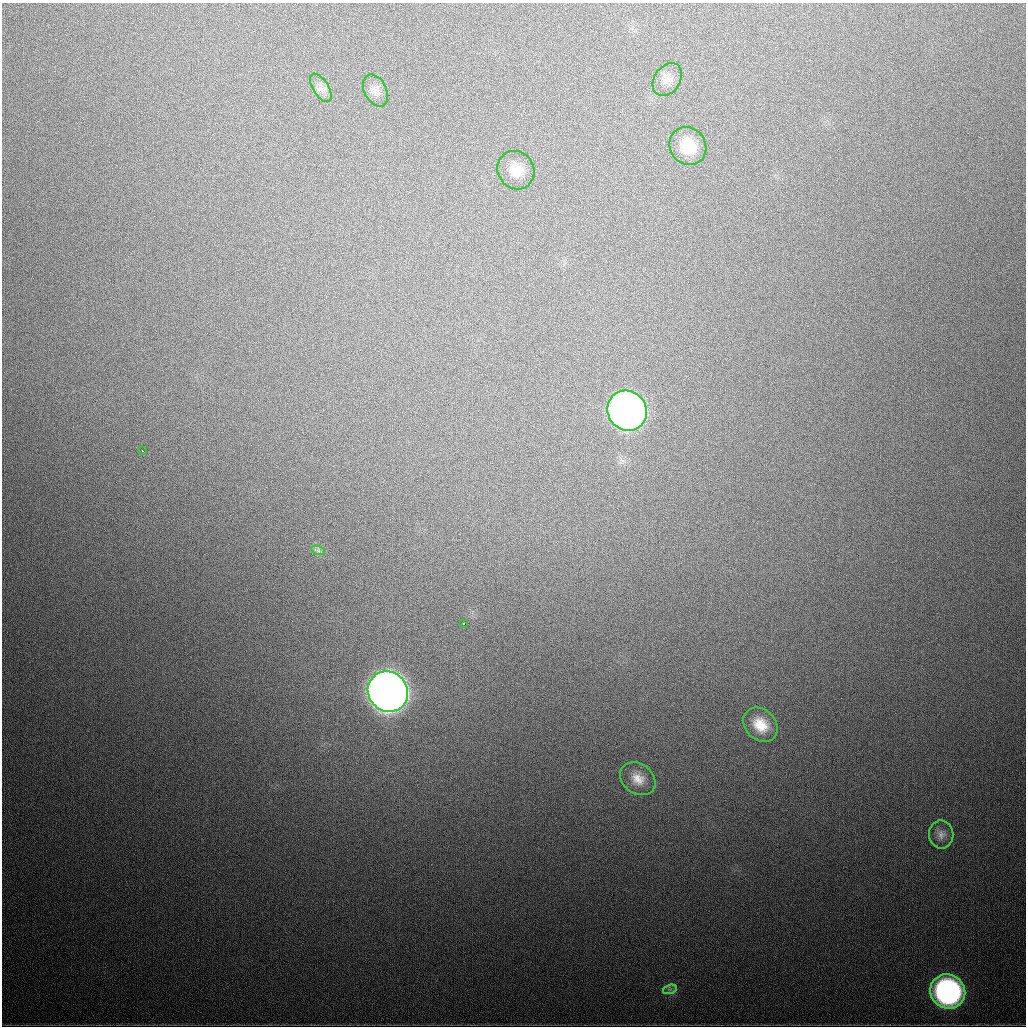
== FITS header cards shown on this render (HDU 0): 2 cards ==
NAXIS1  =                 1024
NAXIS2  =                 1024

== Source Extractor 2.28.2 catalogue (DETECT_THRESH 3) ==
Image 1024 x 1024 px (HDU 0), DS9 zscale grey, 1 PNG px = 1 image px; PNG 1028 x 1028 px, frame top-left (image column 1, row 1024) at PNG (2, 3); each listed source drawn as its Kron ellipse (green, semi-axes under 4 px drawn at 4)
Background 613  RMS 19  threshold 58.1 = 3 sigma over >= 5 px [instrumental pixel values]
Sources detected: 15; all 15 listed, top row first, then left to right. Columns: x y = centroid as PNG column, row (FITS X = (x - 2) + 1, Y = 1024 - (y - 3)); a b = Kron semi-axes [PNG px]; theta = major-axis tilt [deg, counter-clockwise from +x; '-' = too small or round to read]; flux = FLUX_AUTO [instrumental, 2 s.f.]
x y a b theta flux
667 80 18 13 56 1.4e+04
321 88 16 7 -58 9.5e+03
375 90 17 11 -63 1.1e+04
688 146 20 18 -54 3.9e+04
516 170 20 18 -57 2.5e+04
627 411 21 19 -51 1.0e+06
142 451 3 2 - 2.4e+03
318 550 7 4 -19 3.4e+03
463 623 3 3 - 3.9e+03
388 692 21 19 -48 2.3e+06
760 725 19 15 -45 2.9e+04
638 779 19 15 -36 2.0e+04
941 834 14 12 -81 1.1e+04
670 989 7 4 19 3.4e+03
948 992 18 17 - 3.8e+05